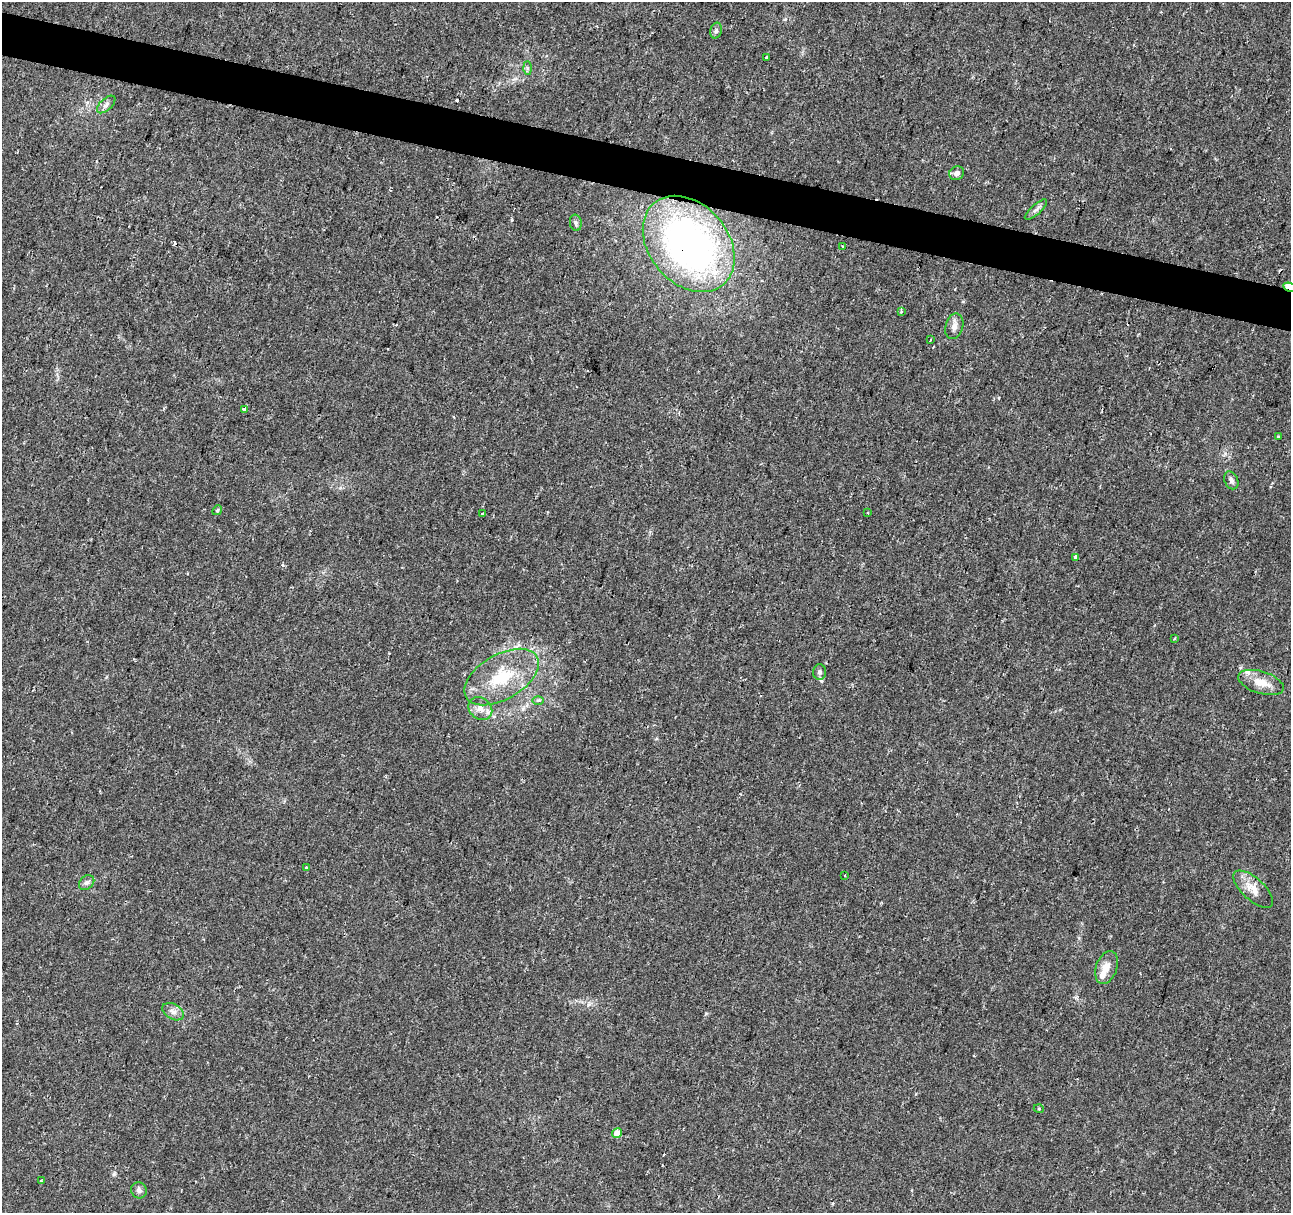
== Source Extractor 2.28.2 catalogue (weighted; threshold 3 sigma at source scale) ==
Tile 11 of 4 x 4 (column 3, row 3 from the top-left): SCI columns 2587-3875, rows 1495-2705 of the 5165 x 5346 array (HDU 1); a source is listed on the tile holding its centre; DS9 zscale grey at full resolution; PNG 1293 x 1215 px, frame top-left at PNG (2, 2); each listed source drawn as its Kron ellipse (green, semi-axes under 4 px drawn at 4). Shown black and unused: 3% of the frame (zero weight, under 2 of 3 exposures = <1% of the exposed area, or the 3 px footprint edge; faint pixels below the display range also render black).
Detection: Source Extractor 2.28.2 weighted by HDU 2 'WHT'; one run over the whole footprint, this tile lists its part. Background 0.0365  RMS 0.0038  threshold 0.017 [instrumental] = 3 sigma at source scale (4.5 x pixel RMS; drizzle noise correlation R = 1.50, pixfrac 1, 0.0396/0.0396 arcsec/px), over >= 5 px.
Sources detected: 44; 6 cosmic-ray / hot-pixel residue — neither listed nor drawn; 2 inside a brighter listed object's ellipse — not listed separately; the other 36 listed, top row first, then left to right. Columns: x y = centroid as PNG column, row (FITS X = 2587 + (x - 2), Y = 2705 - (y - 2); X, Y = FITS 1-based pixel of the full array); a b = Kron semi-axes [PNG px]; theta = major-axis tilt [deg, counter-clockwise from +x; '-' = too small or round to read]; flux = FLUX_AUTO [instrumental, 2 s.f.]
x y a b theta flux
716 31 8 5 74 0.89
767 57 3 3 - 2.5
527 68 7 4 -88 0.71
106 104 11 6 43 1.3
957 173 8 6 28 1.4
1036 210 14 5 42 1.3
576 223 8 6 -79 0.92
689 244 53 39 -50 150
842 246 3 3 - 0.39
1290 287 7 4 -14 18
901 311 4 3 - 1.9
954 326 13 9 74 2.1
930 340 3 2 - 0.49
245 409 4 3 - 1.6
1278 436 3 3 - 0.91
1231 480 9 6 -66 1.2
217 510 5 4 - 0.46
867 512 3 3 - 0.46
482 513 3 2 - 0.52
1075 557 4 3 - 2.4
1175 638 4 4 - 0.47
819 672 8 6 87 1.1
502 677 41 22 30 20
1261 682 23 11 -17 6.1
538 701 6 4 1 0.67
480 709 13 10 -41 3.3
307 868 3 3 - 1.3
845 876 3 2 - 0.63
87 883 8 6 44 1.1
1253 889 25 11 -42 4.9
1107 967 17 10 69 3.8
173 1012 11 7 -30 1.9
1039 1109 5 3 - 0.32
617 1133 5 4 - 3.8
41 1181 3 3 - 0.46
139 1190 8 7 - 1.2
Overlapping masked pixels (flux is a lower limit): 2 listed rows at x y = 689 244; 1290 287
Isophote crosses this tile's border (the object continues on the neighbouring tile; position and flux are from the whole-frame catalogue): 1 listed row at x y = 1290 287
Unlisted compact peaks at least as high as the median listed source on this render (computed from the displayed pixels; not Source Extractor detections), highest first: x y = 114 1174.